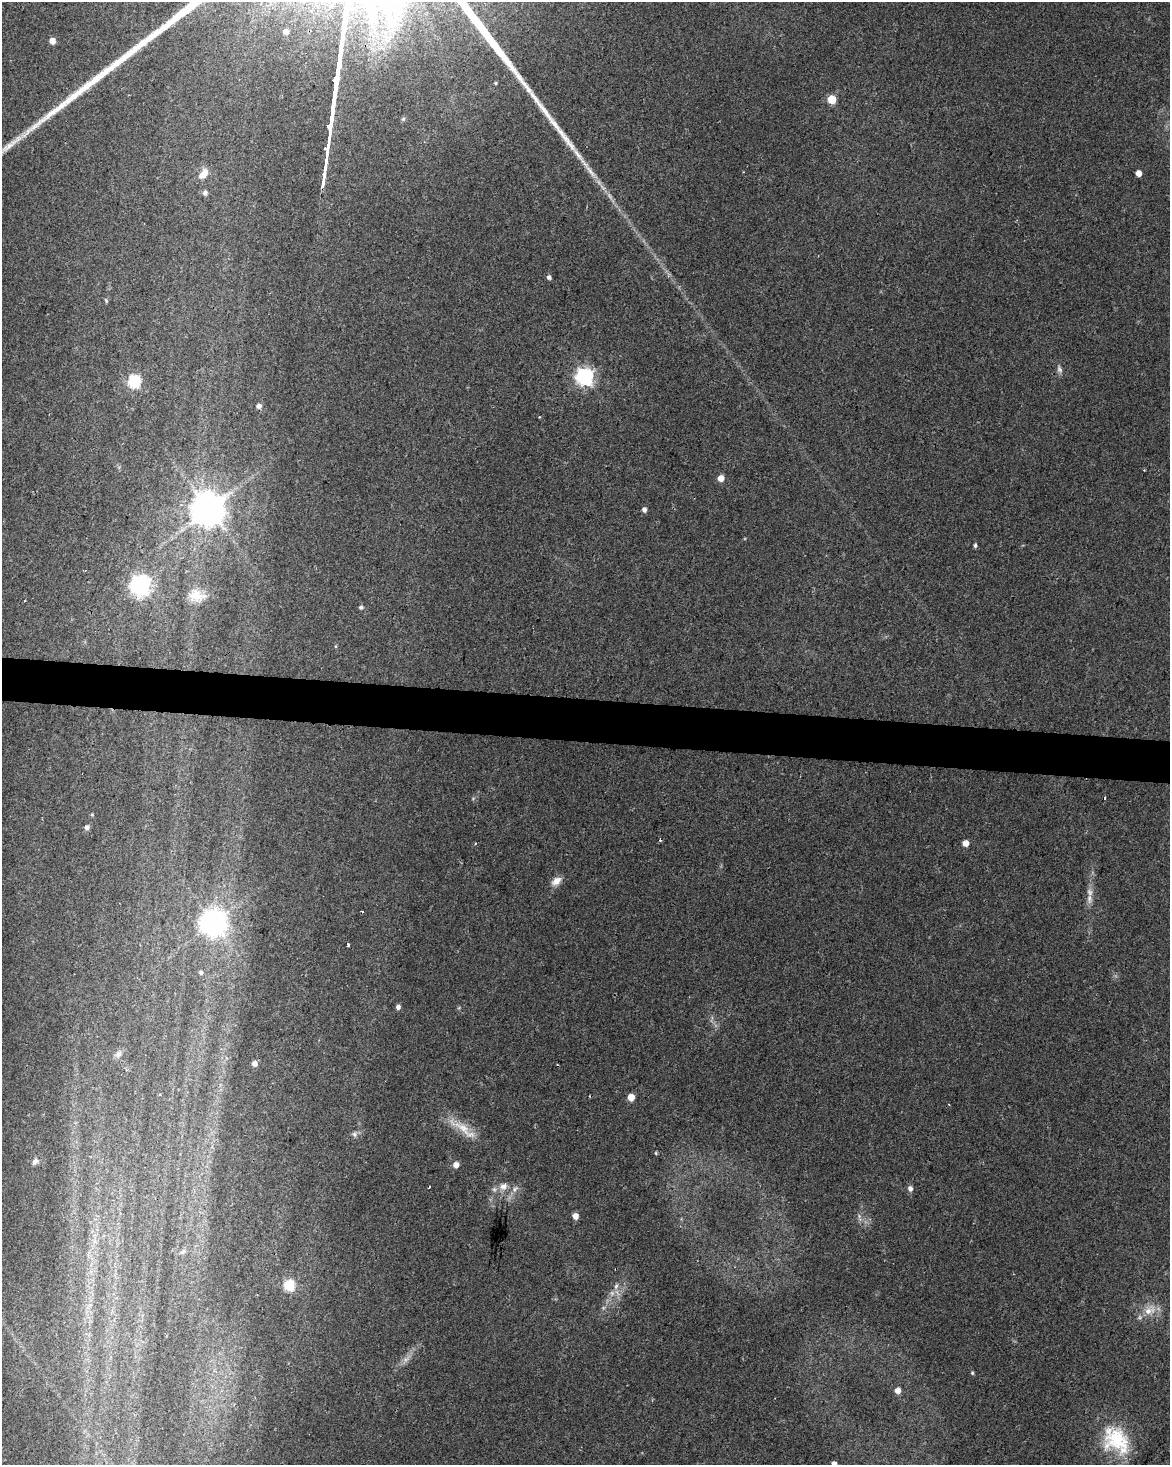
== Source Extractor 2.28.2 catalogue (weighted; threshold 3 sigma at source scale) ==
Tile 6 of 4 x 3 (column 2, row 2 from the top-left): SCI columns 1175-2342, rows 1748-3210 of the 4677 x 4900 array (HDU 1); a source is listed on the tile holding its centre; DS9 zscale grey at full resolution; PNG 1172 x 1467 px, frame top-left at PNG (2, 2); no overlay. Shown black and unused: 3% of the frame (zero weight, under 2 of 3 exposures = <1% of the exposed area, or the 3 px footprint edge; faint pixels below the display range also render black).
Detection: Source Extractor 2.28.2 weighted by HDU 2 'WHT'; one run over the whole footprint, this tile lists its part. Background 0.0368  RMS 0.0047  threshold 0.0212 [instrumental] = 3 sigma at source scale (4.5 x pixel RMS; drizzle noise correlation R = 1.50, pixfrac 1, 0.0396/0.0396 arcsec/px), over >= 5 px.
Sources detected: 55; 1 too faint to see at this stretch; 3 cosmic-ray / hot-pixel residue — not listed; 1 inside a brighter listed object's ellipse — not listed separately; the other 50 listed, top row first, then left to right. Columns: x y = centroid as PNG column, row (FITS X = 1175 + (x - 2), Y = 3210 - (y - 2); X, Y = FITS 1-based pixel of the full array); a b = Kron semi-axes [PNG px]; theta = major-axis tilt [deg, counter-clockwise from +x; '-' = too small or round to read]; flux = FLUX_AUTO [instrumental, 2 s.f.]
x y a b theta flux
285 31 5 5 - 3.2
52 41 5 5 - 4.7
495 83 4 4 - 0.55
832 99 5 5 - 19
403 119 6 6 - 0.88
590 171 24 6 -52 5.3
1139 173 5 4 - 4.5
203 174 16 9 50 5.1
205 193 6 5 - 1.8
549 277 4 4 - 1.7
106 301 6 4 -70 0.61
1059 369 11 6 -71 1.7
585 377 7 7 - 180
134 381 6 6 - 61
259 406 5 5 - 2.1
721 478 5 5 - 4.8
209 509 10 9 - 1100
644 509 5 4 - 1.9
975 545 5 4 - 1
141 585 7 7 - 280
197 595 24 15 -16 8.5
361 607 5 5 - 1.2
92 815 5 4 - 0.51
87 827 6 5 - 2
966 843 5 5 - 5.1
556 881 15 8 37 3.8
1089 899 16 8 -85 3.5
213 923 9 8 - 520
348 944 3 3 - 1.5
201 973 4 4 - 1.3
398 1007 5 4 - 1.8
118 1054 10 8 50 2
254 1064 5 5 - 3
631 1097 5 5 - 8
464 1128 33 12 -39 10
354 1134 7 6 - 1.4
656 1153 4 4 - 0.54
35 1161 9 6 49 1.8
456 1165 5 5 - 4.2
503 1186 13 10 25 4.3
910 1189 6 6 - 2
575 1216 5 5 - 4.4
183 1252 8 6 47 1.1
289 1285 6 5 - 43
616 1286 9 6 73 1.9
1149 1310 20 13 33 7.3
972 1373 5 4 - 0.63
898 1391 5 5 - 4.2
1116 1440 39 29 -50 29
834 1464 4 4 - 3.1
Isophote crosses this tile's border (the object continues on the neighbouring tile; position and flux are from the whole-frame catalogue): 1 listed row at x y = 834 1464